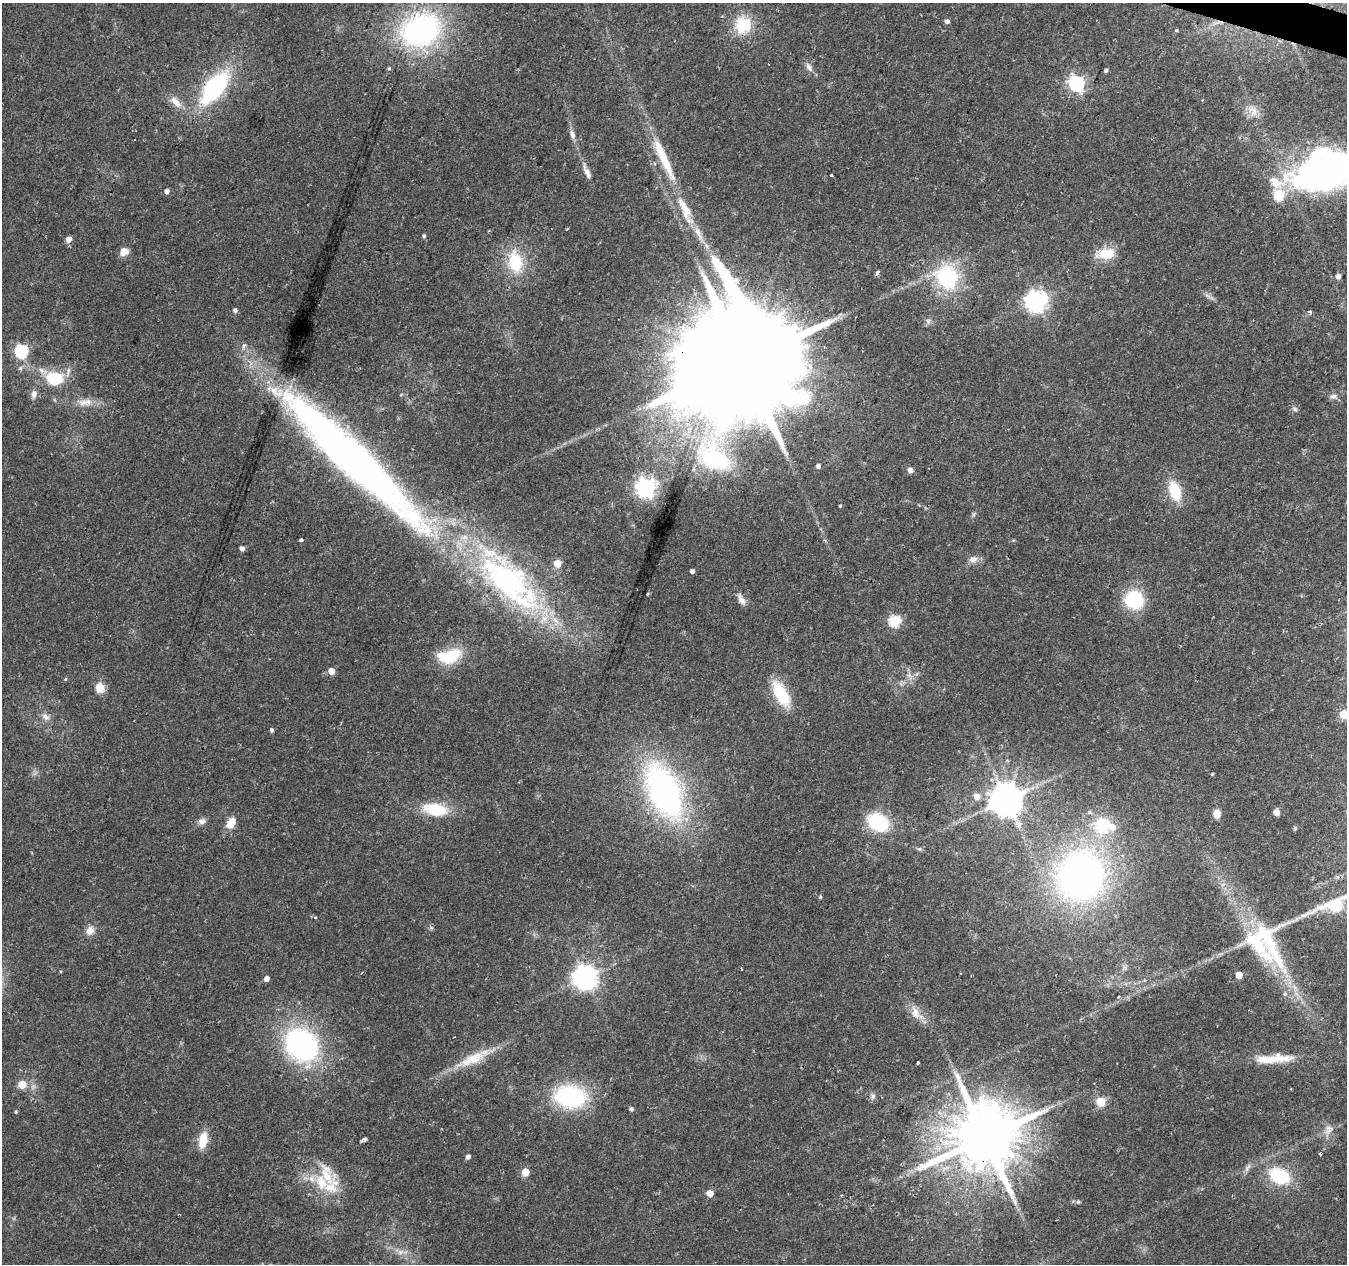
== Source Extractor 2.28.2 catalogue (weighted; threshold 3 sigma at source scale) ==
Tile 10 of 4 x 4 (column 2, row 3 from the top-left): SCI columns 1353-2697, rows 1542-2803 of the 5387 x 5542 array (HDU 1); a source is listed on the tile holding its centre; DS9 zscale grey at full resolution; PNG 1349 x 1266 px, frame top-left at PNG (2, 3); no overlay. Shown black and unused: <1% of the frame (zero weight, under 2 of 3 exposures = <1% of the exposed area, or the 3 px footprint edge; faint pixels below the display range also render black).
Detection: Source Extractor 2.28.2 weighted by HDU 2 'WHT'; one run over the whole footprint, this tile lists its part. Background 0.0295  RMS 0.0033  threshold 0.015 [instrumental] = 3 sigma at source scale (4.5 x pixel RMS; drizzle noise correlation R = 1.50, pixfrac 1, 0.0396/0.0396 arcsec/px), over >= 5 px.
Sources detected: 129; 1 too faint to see at this stretch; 4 inside a brighter object's white glare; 3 cosmic-ray / hot-pixel residue — not listed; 7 inside a brighter listed object's ellipse — not listed separately; the other 114 listed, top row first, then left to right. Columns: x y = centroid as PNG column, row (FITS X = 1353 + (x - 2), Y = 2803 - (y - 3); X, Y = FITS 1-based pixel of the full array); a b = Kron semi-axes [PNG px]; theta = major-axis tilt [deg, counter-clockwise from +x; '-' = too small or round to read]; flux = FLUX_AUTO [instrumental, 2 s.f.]
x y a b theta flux
947 21 5 5 - 1.3
743 25 23 20 88 12
420 30 33 25 28 89
1176 30 4 3 - 0.63
809 67 14 7 -59 1.8
389 69 5 4 - 0.53
1106 70 5 4 - 0.67
1076 83 7 6 - 87
214 88 33 15 51 46
176 102 20 9 -45 3.7
1253 110 18 11 -64 3.7
572 134 12 6 -79 1.7
663 158 58 9 -65 16
587 172 20 6 -65 2.6
1329 174 51 32 4 150
831 175 3 3 - 0.5
166 191 5 5 - 1.5
1279 195 22 11 68 34
698 232 17 7 -57 3.4
424 236 5 4 - 0.63
69 239 5 5 - 3
124 251 10 9 - 2.6
1106 254 25 14 8 7.9
515 262 23 16 -79 16
877 272 5 3 - 0.95
1338 276 5 5 - 1.6
947 277 24 21 -47 30
1209 296 16 4 -27 1.3
1036 301 7 7 - 230
235 310 5 5 - 1
1310 312 4 3 - 2.7
928 321 8 6 -88 0.94
21 351 6 6 - 54
743 360 48 29 71 14000
810 367 7 6 - 1.6
20 368 6 5 - 0.73
54 378 20 16 -7 13
34 394 11 7 81 1.8
401 395 5 3 - 0.33
1333 396 10 7 1 1.4
83 403 15 10 -10 3.2
1295 409 8 5 -28 0.81
349 456 189 29 -44 300
714 458 39 24 -37 35
818 466 5 5 - 1.3
910 470 5 5 - 2.1
646 488 7 7 - 180
1175 491 23 12 -72 11
840 506 4 3 - 0.35
301 540 4 3 - 1.4
242 548 5 4 - 1.5
973 559 12 9 24 2.3
557 563 5 5 - 7.4
692 571 4 4 - 1.2
509 581 76 31 -44 100
647 594 3 3 - 0.59
741 600 17 7 -63 2.3
1134 600 18 17 - 20
894 621 6 6 - 33
451 656 26 17 35 13
331 671 5 5 - 4.7
65 679 5 4 - 0.39
100 688 11 10 - 4.3
781 694 27 12 -61 17
1344 714 5 5 - 14
45 717 12 8 -39 2.1
272 730 5 4 - 0.7
1212 774 3 3 - 0.45
663 791 58 31 -65 110
977 797 7 6 - 2.9
1006 800 10 9 - 790
435 809 29 14 -8 14
1089 812 7 5 -14 0.78
1276 812 5 5 - 4
1217 814 8 7 - 3.2
202 821 11 8 15 1.6
878 822 21 15 -29 23
231 823 13 9 59 4.4
1102 826 16 16 - 18
1295 828 6 4 48 0.44
919 849 6 5 - 0.56
1081 876 48 44 72 140
820 897 5 4 - 0.43
315 918 5 4 - 0.52
431 928 5 5 - 0.58
90 931 11 10 - 2.7
1266 935 102 42 -63 44
1239 975 5 5 - 5.7
585 977 8 8 - 320
266 978 5 4 - 1.9
1118 997 5 3 - 0.47
915 1012 21 11 -71 4.2
301 1045 36 29 -50 69
473 1058 52 13 26 11
1274 1059 52 10 3 11
918 1062 3 3 - 1.1
22 1084 5 5 - 9.5
873 1096 8 6 89 0.99
570 1097 28 19 -8 44
1101 1102 5 5 - 18
631 1109 5 5 - 0.88
16 1112 5 4 - 0.44
1329 1130 16 11 52 3
985 1138 20 17 62 3400
364 1139 6 3 37 1.9
203 1140 20 9 78 6.4
468 1157 5 4 - 1.3
1248 1168 15 5 60 1.4
525 1172 5 5 - 7.7
327 1174 37 20 -69 12
1279 1176 18 13 -23 22
710 1193 5 5 - 4.9
1078 1202 6 5 - 0.56
400 1252 7 7 - 1.4
Overlapping masked pixels (flux is a lower limit): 4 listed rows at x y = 743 360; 349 456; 509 581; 985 1138
Isophote crosses this tile's border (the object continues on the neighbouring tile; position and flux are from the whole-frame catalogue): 2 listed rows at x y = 1329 174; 1344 714